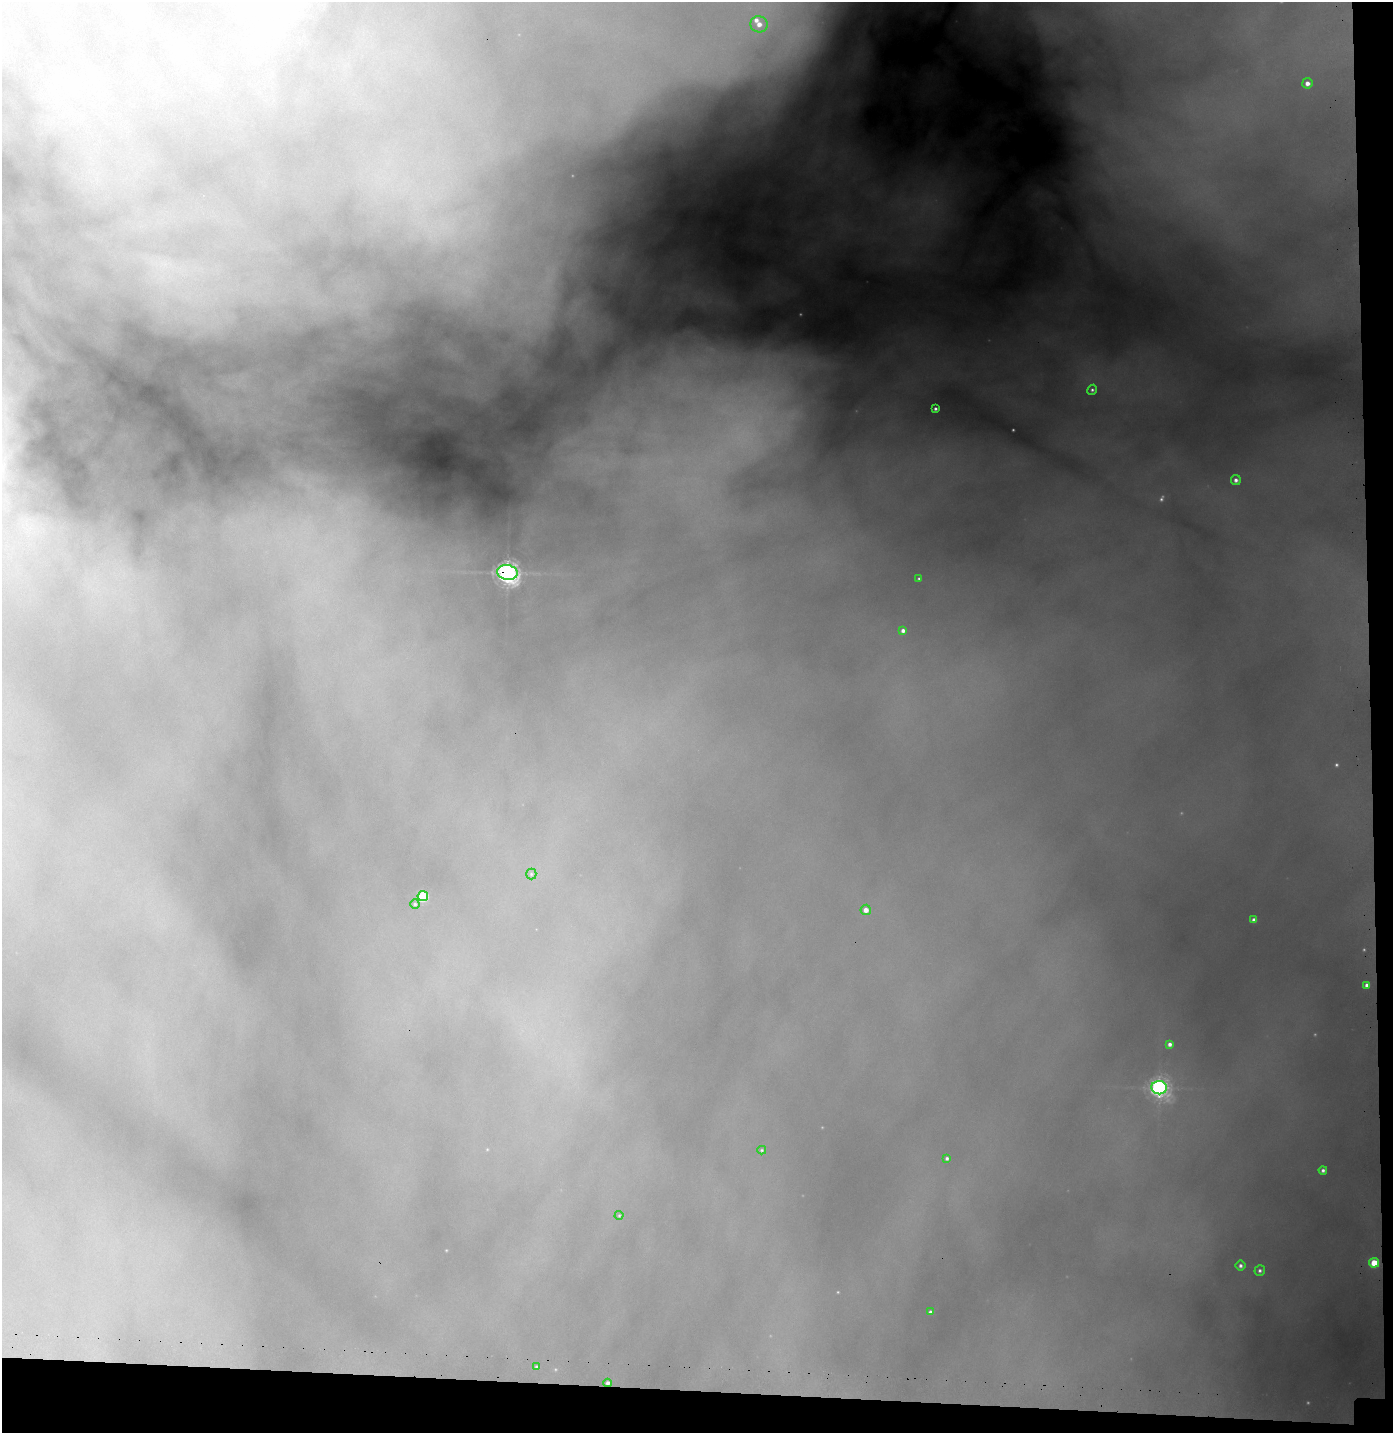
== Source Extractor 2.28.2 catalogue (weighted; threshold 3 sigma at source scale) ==
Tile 9 of 3 x 3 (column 3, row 3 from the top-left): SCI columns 2885-4275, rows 23-1453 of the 4377 x 4339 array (HDU 1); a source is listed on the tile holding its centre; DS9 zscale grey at full resolution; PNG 1395 x 1435 px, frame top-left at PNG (2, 2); each listed source drawn as its Kron ellipse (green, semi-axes under 4 px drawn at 4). Shown black and unused: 5% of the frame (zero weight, under 3 of 6 exposures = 4% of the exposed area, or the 3 px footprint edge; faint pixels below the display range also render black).
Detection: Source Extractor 2.28.2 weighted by HDU 2 'WHT'; one run over the whole footprint, this tile lists its part. Background 1.15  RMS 0.032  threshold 0.133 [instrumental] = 3 sigma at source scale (4.09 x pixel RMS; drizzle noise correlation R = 1.36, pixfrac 0.8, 0.05/0.05 arcsec/px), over >= 5 px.
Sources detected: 30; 3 too faint to see at this stretch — neither listed nor drawn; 1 inside a brighter listed object's ellipse — not listed separately; the other 26 listed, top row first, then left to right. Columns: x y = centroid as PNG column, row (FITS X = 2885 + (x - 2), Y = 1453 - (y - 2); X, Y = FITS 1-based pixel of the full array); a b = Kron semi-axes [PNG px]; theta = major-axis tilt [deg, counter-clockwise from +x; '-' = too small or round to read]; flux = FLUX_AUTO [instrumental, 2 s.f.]
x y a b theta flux
759 24 8 8 - 30
1307 83 5 5 - 19
1092 390 5 4 - 5.8
935 409 3 3 - 6.2
1236 480 5 5 - 11
507 572 10 7 -10 2200
919 579 3 2 - 3.5
903 631 4 4 - 10
531 874 5 5 - 4.3
423 896 5 5 - 190
415 904 4 4 - 4.1
866 910 5 5 - 18
1254 920 4 4 - 15
1367 985 4 4 - 12
1170 1044 4 4 - 10
1159 1088 7 6 - 1300
762 1150 4 4 - 4
947 1158 4 3 - 5.9
1323 1170 4 4 - 7.5
619 1215 4 4 - 3.1
1374 1263 5 5 - 65
1240 1266 5 5 - 8.3
1260 1271 5 5 - 6.9
930 1312 4 3 - 6.1
537 1367 4 3 - 4.7
608 1383 4 4 - 9
Overlapping masked pixels (flux is a lower limit): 2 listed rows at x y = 507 572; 608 1383